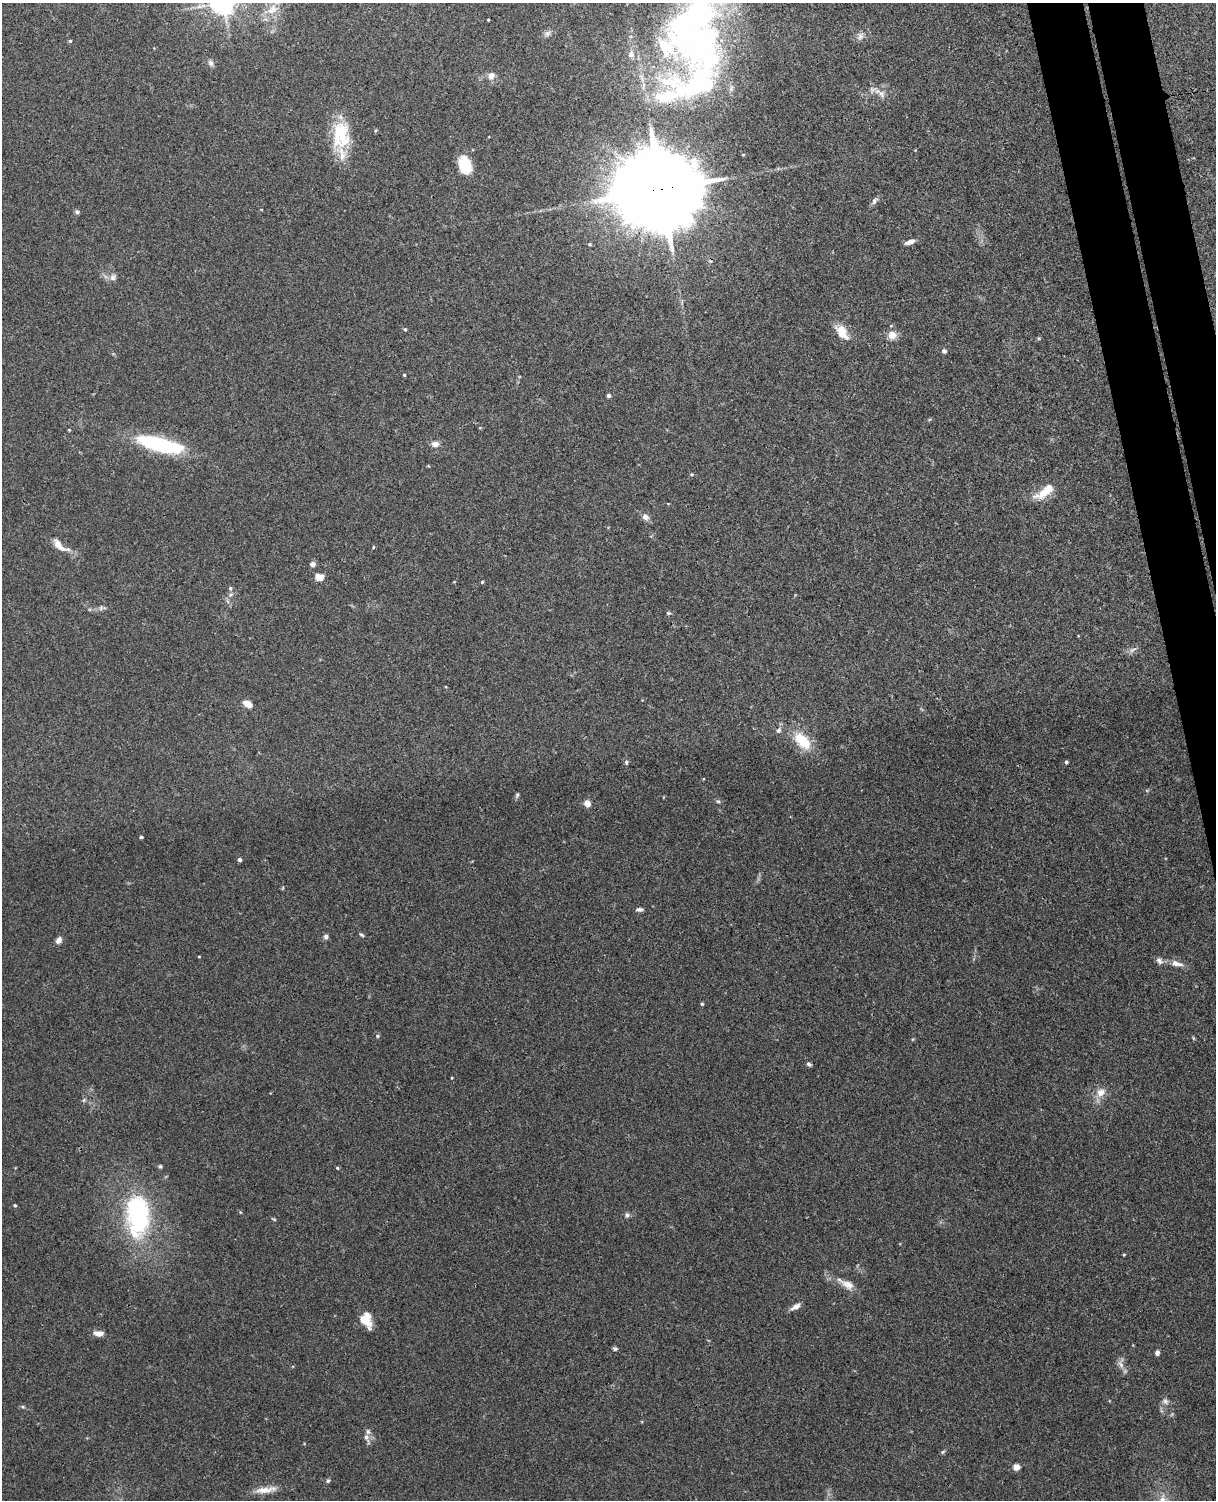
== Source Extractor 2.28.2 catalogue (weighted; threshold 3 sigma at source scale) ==
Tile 6 of 4 x 3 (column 2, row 2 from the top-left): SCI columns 1271-2484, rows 1650-3147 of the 4968 x 4909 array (HDU 1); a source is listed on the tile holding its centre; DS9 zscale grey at full resolution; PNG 1218 x 1502 px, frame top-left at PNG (2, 3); no overlay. Shown black and unused: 4% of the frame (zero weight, under 3 of 4 exposures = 5% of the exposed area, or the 3 px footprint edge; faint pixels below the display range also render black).
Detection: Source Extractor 2.28.2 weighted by HDU 2 'WHT'; one run over the whole footprint, this tile lists its part. Background 0.0395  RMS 0.0042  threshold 0.0188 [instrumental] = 3 sigma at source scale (4.5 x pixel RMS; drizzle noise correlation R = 1.50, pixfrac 1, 0.05/0.05 arcsec/px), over >= 5 px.
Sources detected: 90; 3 inside a brighter object's white glare — not listed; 7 inside a brighter listed object's ellipse — not listed separately; the other 80 listed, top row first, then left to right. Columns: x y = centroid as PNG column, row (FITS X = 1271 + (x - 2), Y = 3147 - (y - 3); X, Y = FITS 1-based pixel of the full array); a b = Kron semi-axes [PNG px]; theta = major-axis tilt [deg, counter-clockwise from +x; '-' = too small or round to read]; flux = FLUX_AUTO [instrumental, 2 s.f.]
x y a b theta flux
272 9 17 11 55 5.3
488 20 3 2 - 0.39
685 32 92 56 40 140
548 33 9 7 43 1.3
860 36 10 8 71 1.8
70 41 4 4 - 0.53
211 63 8 6 -56 1.4
491 76 11 8 62 2.4
882 94 13 7 -71 2.2
342 136 31 20 -65 16
743 155 4 2 - 0.3
465 165 20 13 -68 10
661 189 25 19 3 9100
874 201 11 6 54 1.3
77 212 5 5 - 1
910 242 11 5 21 2.5
590 244 5 4 - 0.51
113 277 10 8 79 1.8
405 329 5 4 - 0.54
842 332 19 10 -58 7
892 335 12 11 - 3.5
944 351 6 5 - 0.98
404 375 3 3 - 0.44
609 395 4 4 - 1.2
159 444 50 13 -14 41
435 444 9 6 2 2.3
1044 493 32 12 25 6.8
645 517 10 8 -27 1.8
58 545 25 10 -33 5
373 547 5 3 - 0.36
312 564 5 5 - 1.9
319 577 12 10 -10 2.5
482 582 4 4 - 0.48
230 588 6 5 - 0.73
668 613 6 5 - 0.61
1132 650 11 5 22 1.4
248 704 10 6 -31 3.6
779 730 8 6 60 1.2
802 741 21 12 -46 13
626 762 6 5 - 0.75
1066 762 4 4 - 0.69
517 795 7 4 74 0.79
718 801 5 5 - 0.67
587 803 7 6 - 3.2
141 837 3 3 - 0.87
240 860 5 4 - 1
639 909 8 5 2 1.2
361 935 7 3 -35 0.61
326 936 6 6 - 1.2
59 940 8 6 57 2.1
199 957 4 2 - 0.3
1176 963 18 7 -13 3.3
702 1004 4 4 - 0.53
377 1036 5 4 - 0.64
1193 1038 6 3 -71 0.45
809 1064 5 5 - 0.93
452 1078 4 3 - 0.36
1100 1092 13 10 43 3.9
160 1166 5 4 - 0.64
337 1168 4 3 - 0.45
15 1205 4 4 - 0.65
627 1215 6 6 - 1.2
137 1218 38 25 84 52
274 1219 6 3 -19 0.46
1124 1254 4 3 - 0.4
847 1284 27 9 -28 4.9
795 1307 13 6 31 2.2
366 1320 16 10 -71 7.5
99 1333 9 6 -3 3.5
615 1349 6 5 - 0.72
1157 1353 5 4 - 1.4
1121 1364 17 7 87 2.4
1165 1401 9 7 -45 1.5
23 1407 6 3 -18 0.56
366 1437 9 7 -80 2.1
943 1452 6 4 58 0.6
1016 1467 4 4 - 7.5
328 1481 5 5 - 0.75
265 1490 32 8 8 5.3
1162 1499 9 8 - 2.5
Overlapping masked pixels (flux is a lower limit): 1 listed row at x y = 661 189
Isophote crosses this tile's border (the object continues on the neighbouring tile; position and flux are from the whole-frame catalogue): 2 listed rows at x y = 685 32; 1162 1499